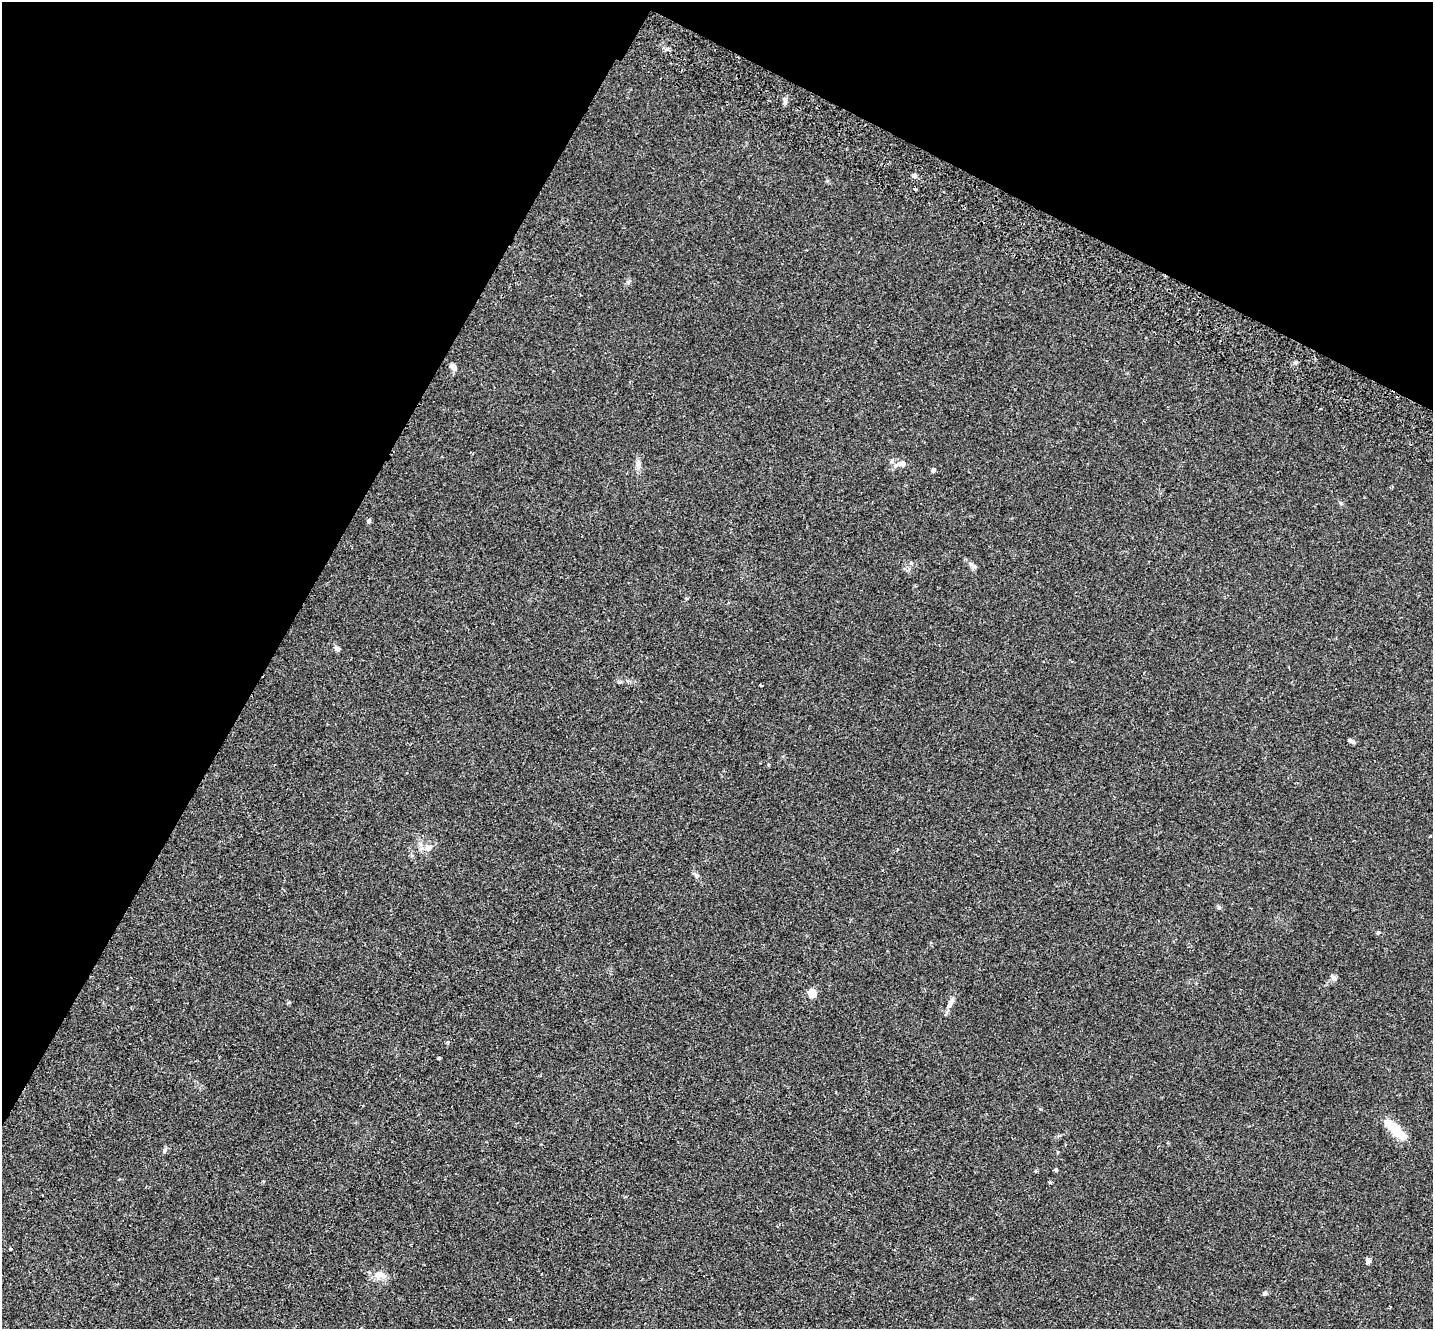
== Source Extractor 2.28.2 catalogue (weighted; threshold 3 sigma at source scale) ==
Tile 2 of 4 x 4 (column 2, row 1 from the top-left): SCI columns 1466-2896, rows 4316-5642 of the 5789 x 5842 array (HDU 1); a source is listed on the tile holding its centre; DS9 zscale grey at full resolution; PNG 1435 x 1331 px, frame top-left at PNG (2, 2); no overlay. Shown black and unused: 28% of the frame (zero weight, under 2 of 3 exposures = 3% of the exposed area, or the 3 px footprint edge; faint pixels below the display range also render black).
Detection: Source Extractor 2.28.2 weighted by HDU 2 'WHT'; one run over the whole footprint, this tile lists its part. Background 0.0141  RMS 0.0061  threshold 0.0276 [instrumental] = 3 sigma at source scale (4.5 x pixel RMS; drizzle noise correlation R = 1.50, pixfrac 1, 0.05/0.05 arcsec/px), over >= 5 px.
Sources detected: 31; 1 inside a brighter object's white glare — not listed; the other 30 listed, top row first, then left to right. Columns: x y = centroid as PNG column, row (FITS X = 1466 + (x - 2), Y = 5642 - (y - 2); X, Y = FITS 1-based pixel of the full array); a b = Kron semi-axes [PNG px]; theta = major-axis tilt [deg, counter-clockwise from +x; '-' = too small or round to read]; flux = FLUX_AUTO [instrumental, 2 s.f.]
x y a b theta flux
914 175 6 5 - 1.5
628 282 6 4 18 0.93
453 366 9 6 -55 2.2
638 464 12 6 86 2.6
903 464 7 6 - 2.3
895 465 8 6 48 2.1
933 470 5 4 - 1.5
1341 503 6 4 -88 0.76
368 521 4 3 - 2.4
973 565 13 3 -38 1.6
337 649 6 6 - 1.8
761 685 3 2 - 0.84
1351 741 8 4 -23 1.4
428 848 9 8 - 3.9
697 875 8 6 -56 1.5
1378 932 4 4 - 0.75
1334 978 9 6 -50 1.7
812 993 5 5 - 22
950 1002 16 6 60 3.5
448 1042 5 3 - 0.86
439 1058 4 3 - 2.2
1395 1129 29 12 -45 13
165 1150 7 5 74 1.1
1056 1170 5 4 - 0.73
42 1195 3 2 - 0.71
11 1249 3 3 - 5.1
1368 1261 6 5 - 2.1
379 1275 17 11 -3 5.5
1265 1293 6 5 - 1.2
509 1319 3 3 - 2.1